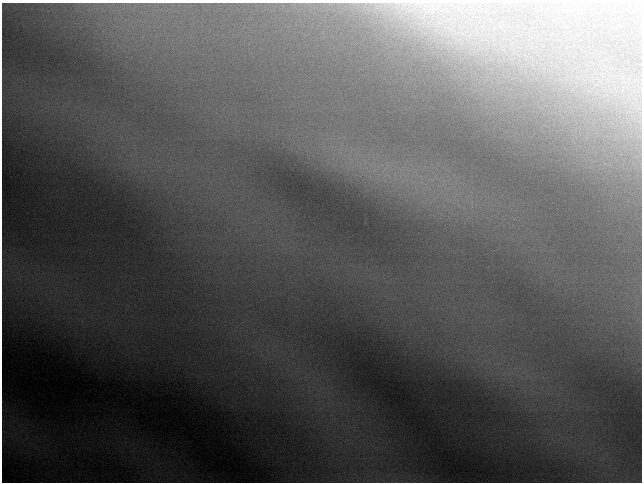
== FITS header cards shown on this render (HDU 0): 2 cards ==
NAXIS1  =                  640 / length of data axis 1
NAXIS2  =                  480 / length of data axis 2

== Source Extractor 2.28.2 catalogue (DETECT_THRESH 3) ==
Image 640 x 480 px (HDU 0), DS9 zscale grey, 1 PNG px = 1 image px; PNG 644 x 484 px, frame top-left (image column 1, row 480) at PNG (2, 3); no overlay
Background 139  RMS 1.5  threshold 4.48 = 3 sigma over >= 5 px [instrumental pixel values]
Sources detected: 4; all 4 listed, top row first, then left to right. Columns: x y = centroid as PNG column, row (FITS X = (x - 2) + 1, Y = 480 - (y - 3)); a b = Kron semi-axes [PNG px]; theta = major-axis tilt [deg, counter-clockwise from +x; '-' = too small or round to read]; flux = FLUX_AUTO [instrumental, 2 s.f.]
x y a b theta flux
424 10 13 5 -63 710
428 24 15 6 65 1100
450 29 17 11 -61 2200
458 39 15 9 -6 1600